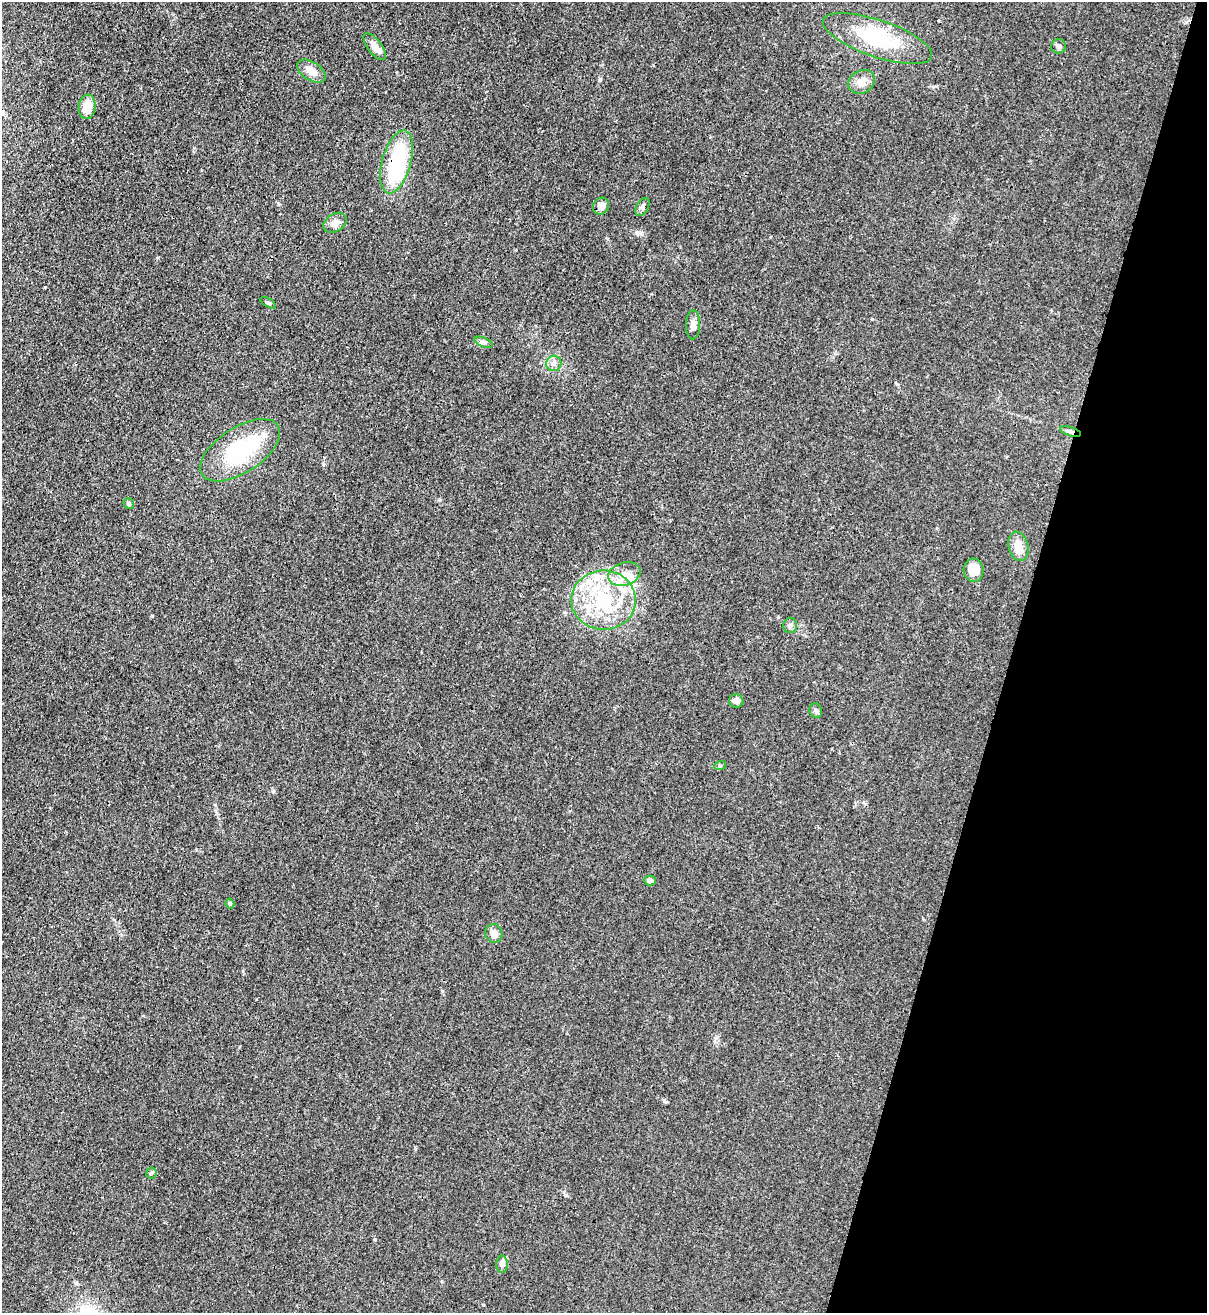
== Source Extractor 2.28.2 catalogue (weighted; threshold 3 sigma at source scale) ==
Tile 8 of 4 x 4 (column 4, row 2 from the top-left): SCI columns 3958-5162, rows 2652-3962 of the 5380 x 5306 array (HDU 1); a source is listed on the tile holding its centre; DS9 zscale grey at full resolution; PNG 1209 x 1315 px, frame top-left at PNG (2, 2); each listed source drawn as its Kron ellipse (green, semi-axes under 4 px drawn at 4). Shown black and unused: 16% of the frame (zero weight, under 3 of 4 exposures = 7% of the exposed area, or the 3 px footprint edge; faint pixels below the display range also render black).
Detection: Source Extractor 2.28.2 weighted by HDU 2 'WHT'; one run over the whole footprint, this tile lists its part. Background 0.0233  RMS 0.0028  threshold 0.0126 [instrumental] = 3 sigma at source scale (4.5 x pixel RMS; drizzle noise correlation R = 1.50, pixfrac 1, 0.05/0.05 arcsec/px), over >= 5 px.
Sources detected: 40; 1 inside a brighter object's white glare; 1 cosmic-ray / hot-pixel residue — neither listed nor drawn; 8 inside a brighter listed object's ellipse — not listed separately; the other 30 listed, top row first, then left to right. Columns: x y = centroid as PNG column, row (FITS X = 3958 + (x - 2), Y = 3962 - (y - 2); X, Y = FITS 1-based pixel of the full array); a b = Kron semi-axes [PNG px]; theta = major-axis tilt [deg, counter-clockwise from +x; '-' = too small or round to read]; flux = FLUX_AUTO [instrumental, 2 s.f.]
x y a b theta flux
877 38 57 18 -19 21
1059 46 7 7 - 0.75
375 47 16 7 -53 2.5
311 71 16 9 -33 2.6
861 82 14 11 28 2.6
87 107 12 8 82 5.5
397 162 32 14 75 26
601 206 9 7 49 1.9
642 207 10 6 59 0.92
335 223 13 9 31 2
268 303 9 3 -31 0.49
693 325 14 7 88 1.7
484 342 9 4 -21 0.78
554 363 8 7 - 1.2
1071 432 11 4 -18 0.81
240 450 45 22 33 25
129 503 6 5 - 0.63
1018 546 15 10 -77 3.5
974 570 12 10 -87 5.4
624 574 17 11 17 3.8
604 600 32 29 -1 22
790 625 8 6 77 0.83
736 701 7 7 - 1.3
816 711 7 6 - 0.67
720 766 6 4 18 0.35
650 880 6 5 - 1.2
230 903 5 4 - 0.5
494 933 9 8 - 2
151 1173 5 5 - 0.5
502 1264 8 6 -90 0.78
Overlapping masked pixels (flux is a lower limit): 2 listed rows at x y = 397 162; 1071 432
Unlisted compact peaks at least as high as the median listed source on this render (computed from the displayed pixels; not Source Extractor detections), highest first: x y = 152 616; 897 384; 664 1101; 872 319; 600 79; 323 464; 637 233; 278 204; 273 791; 45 287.